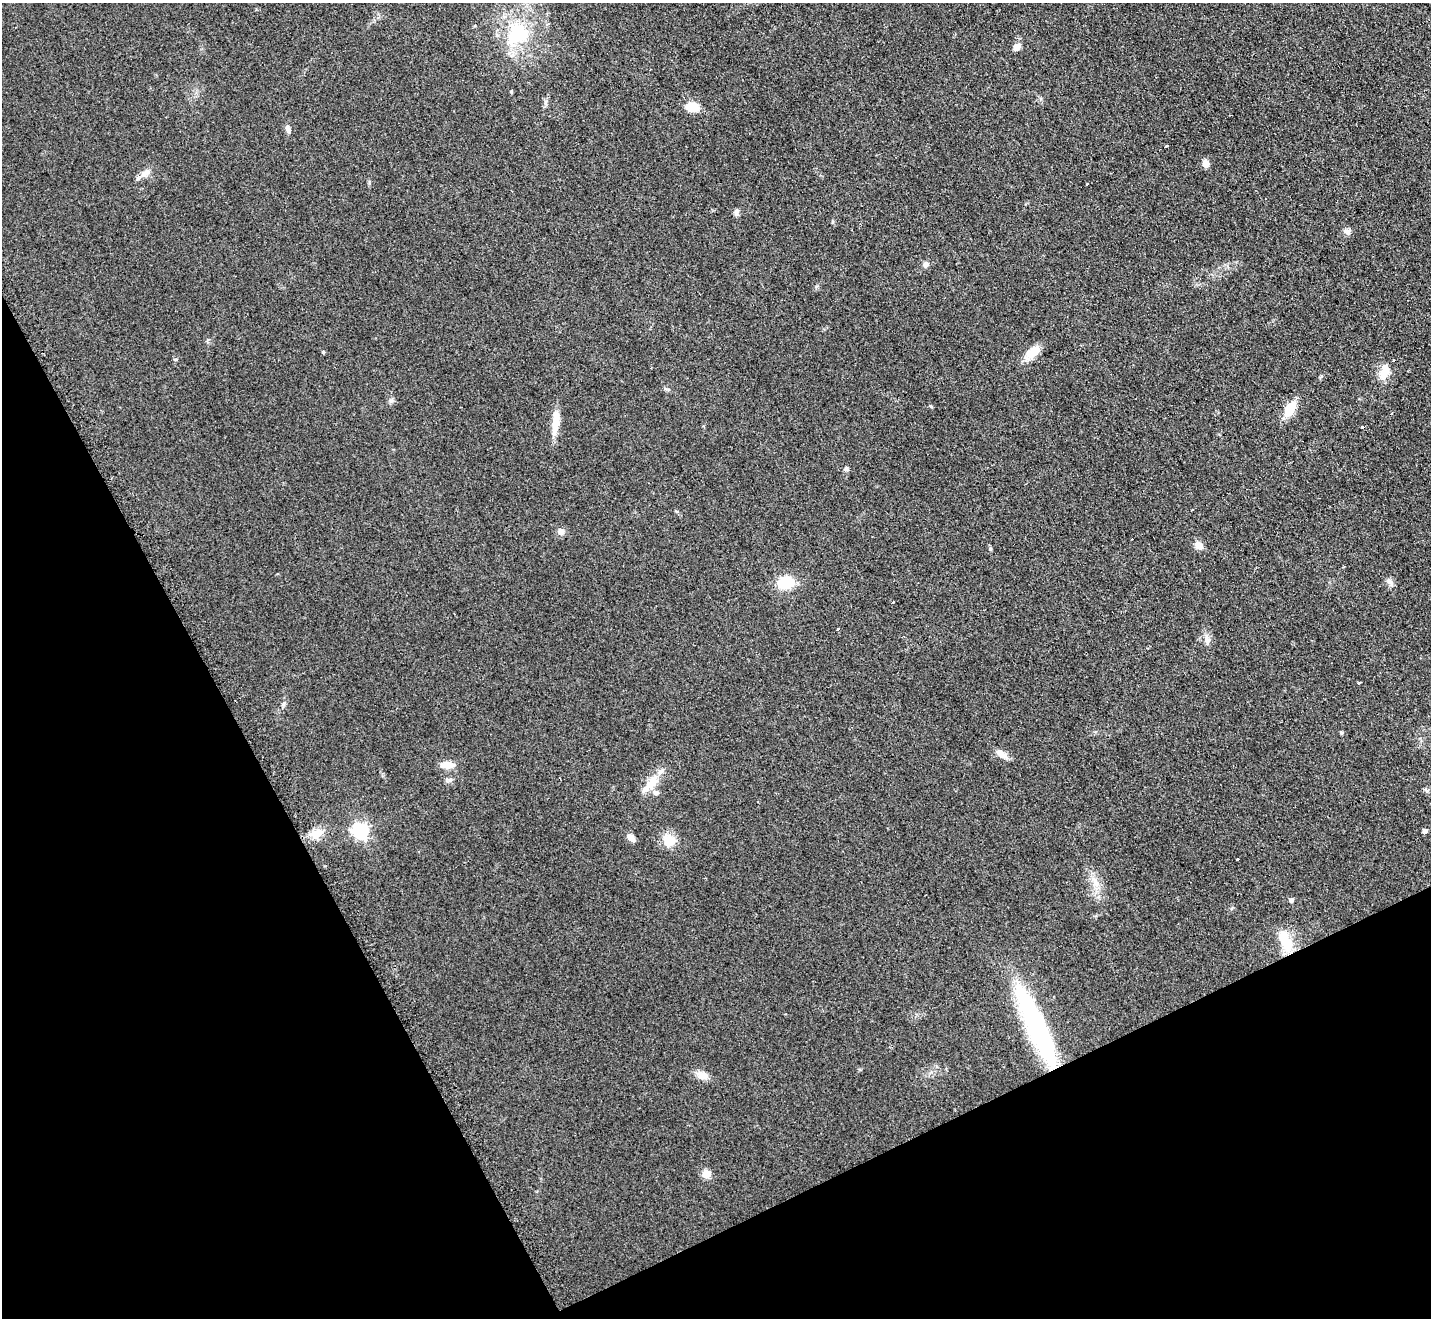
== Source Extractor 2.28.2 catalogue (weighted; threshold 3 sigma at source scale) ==
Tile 14 of 4 x 4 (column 2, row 4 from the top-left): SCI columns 1437-2865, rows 156-1471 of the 5742 x 5716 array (HDU 1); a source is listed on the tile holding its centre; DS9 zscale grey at full resolution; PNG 1433 x 1320 px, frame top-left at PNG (2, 3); no overlay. Shown black and unused: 26% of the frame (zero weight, under 2 of 3 exposures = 2% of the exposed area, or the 3 px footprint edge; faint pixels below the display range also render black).
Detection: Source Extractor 2.28.2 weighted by HDU 2 'WHT'; one run over the whole footprint, this tile lists its part. Background 0.104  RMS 0.011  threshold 0.051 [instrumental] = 3 sigma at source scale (4.5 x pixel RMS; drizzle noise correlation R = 1.50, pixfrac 1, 0.05/0.05 arcsec/px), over >= 5 px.
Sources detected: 52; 1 inside a brighter object's white glare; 2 cosmic-ray / hot-pixel residue — not listed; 2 inside a brighter listed object's ellipse — not listed separately; the other 47 listed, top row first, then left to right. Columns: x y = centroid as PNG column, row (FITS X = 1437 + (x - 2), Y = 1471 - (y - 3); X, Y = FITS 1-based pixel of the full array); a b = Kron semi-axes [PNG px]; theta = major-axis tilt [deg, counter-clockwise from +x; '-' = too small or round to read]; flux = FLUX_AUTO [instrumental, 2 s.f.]
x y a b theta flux
518 34 34 28 43 77
1017 47 8 6 45 7.6
511 91 5 4 - 1.3
692 107 10 7 -13 26
288 129 10 6 -69 3.6
1167 146 3 3 - 3.3
1206 164 9 7 -72 6.7
145 173 16 8 31 7.9
1087 184 3 3 - 2.8
736 212 9 6 -82 3.7
1347 231 10 7 -19 4.2
926 264 7 6 - 4.7
323 352 5 3 - 1.1
1032 352 22 10 38 16
1384 373 22 10 71 15
391 400 7 4 1 2.2
1290 409 13 8 58 29
1391 413 3 3 - 1.6
555 423 31 8 83 18
1362 427 3 3 - 5.8
846 469 6 5 - 2.4
561 531 8 8 - 5.6
1198 545 7 6 - 13
990 549 5 5 - 1.4
786 582 11 8 5 57
1390 582 11 4 -56 3.4
893 602 3 2 - 1.7
838 629 3 3 - 28
1207 639 13 6 -66 5.5
1359 683 3 3 - 2.9
1341 733 5 4 - 1.6
1001 754 16 7 -37 8.8
448 765 17 9 -1 12
650 784 34 11 50 20
1426 790 7 4 -37 2
360 831 7 6 - 300
1424 831 5 4 - 4.7
316 834 13 10 26 14
631 837 11 7 -45 5.7
669 840 17 15 -56 17
1238 859 3 3 - 6.9
1096 883 11 9 -46 9.1
1291 900 5 5 - 3.3
1286 943 26 14 -59 30
1037 1028 82 15 -66 250
702 1075 13 9 -23 11
706 1174 5 5 - 43
Overlapping masked pixels (flux is a lower limit): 1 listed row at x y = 1037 1028
Unlisted compact peaks at least as high as the median listed source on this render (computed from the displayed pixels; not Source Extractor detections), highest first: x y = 931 406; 546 101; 283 704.